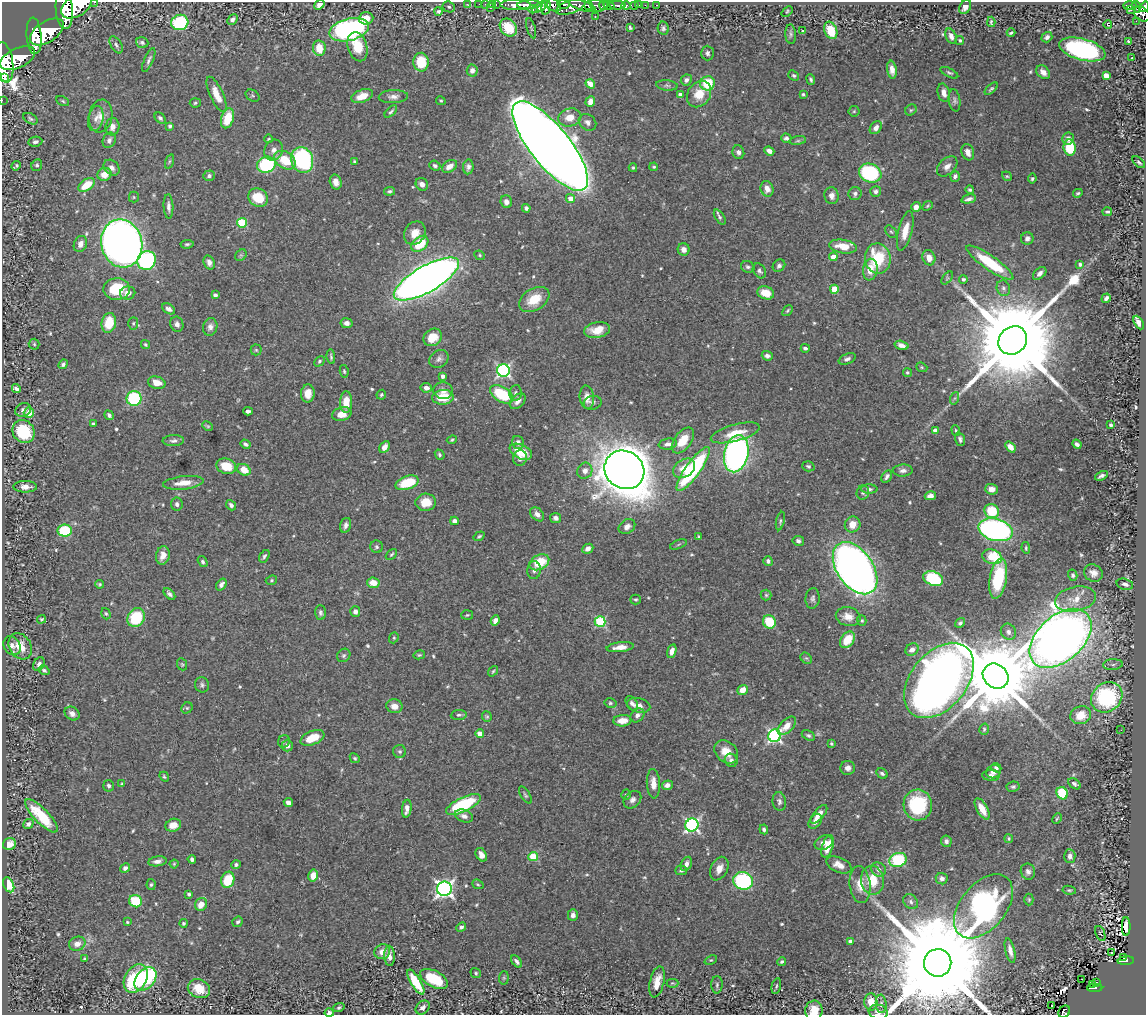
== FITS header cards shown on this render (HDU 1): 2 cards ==
NAXIS1  =                 1144
NAXIS2  =                 1013

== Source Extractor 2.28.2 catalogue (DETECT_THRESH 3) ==
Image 1144 x 1013 px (HDU 1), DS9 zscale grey, 1 PNG px = 1 image px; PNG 1148 x 1017 px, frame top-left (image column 1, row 1013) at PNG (2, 2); each listed source drawn as its Kron ellipse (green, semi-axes under 4 px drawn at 4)
Background 0.981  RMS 0.023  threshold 0.0686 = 3 sigma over >= 5 px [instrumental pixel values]
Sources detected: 596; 1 with non-positive FLUX_AUTO (blend fragments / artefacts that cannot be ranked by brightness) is neither listed nor drawn; of the other 595, the 500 brightest by FLUX_AUTO listed and drawn (95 fainter detections omitted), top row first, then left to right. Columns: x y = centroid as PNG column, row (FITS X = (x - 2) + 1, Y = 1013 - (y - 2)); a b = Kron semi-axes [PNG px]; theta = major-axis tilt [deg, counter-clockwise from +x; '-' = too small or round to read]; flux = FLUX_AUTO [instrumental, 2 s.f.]
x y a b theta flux
94 2 3 2 - 70
467 4 4 3 - 19
479 4 2 2 - 17
492 4 3 3 - 19
496 4 3 2 - 37
563 4 6 3 -7 640
319 5 5 4 - 7.6
486 5 4 3 - 58
516 5 15 5 -2 2200
529 5 12 3 2 2100
553 5 9 5 -33 1200
597 5 7 5 -28 530
609 5 5 4 - 960
617 5 8 3 -2 180
635 5 3 3 - 68
639 5 2 2 - 12
645 5 2 2 - 14
657 5 3 2 - 19
77 6 17 10 33 6900
571 6 16 6 20 1700
583 6 13 5 -17 2000
588 6 4 3 - 840
604 6 4 3 - 960
626 6 4 3 - 330
1130 6 7 3 2 210
449 7 6 5 - 2.8
540 7 9 4 32 560
546 7 8 4 77 710
965 7 7 5 60 9.1
1137 7 6 4 -71 320
1144 7 5 4 - 400
490 8 3 3 - 100
533 9 4 4 - 160
64 10 19 8 -85 6400
1131 10 3 2 - 10
438 11 4 3 - 4.3
787 11 6 4 41 2.1
1142 14 9 6 -40 640
595 16 2 2 - 7.4
366 18 7 6 - 19
232 20 6 4 48 5.3
1136 21 2 2 - 8
180 22 9 7 15 110
991 22 5 3 - 2.3
1108 25 4 3 - 30
508 27 10 7 -48 39
531 28 10 3 -75 2.2
630 28 4 3 - 2.3
663 28 6 5 - 3.5
349 30 20 11 14 350
831 30 9 6 -68 42
802 31 3 3 - 3.1
47 32 19 10 32 6900
1011 33 4 3 - 2.5
791 34 10 5 -85 3.8
34 36 18 7 -86 4800
951 36 8 5 -66 7.7
1047 37 5 5 - 4.8
960 40 4 4 - 2.1
1129 42 4 3 - 3.5
142 43 6 5 - 3.5
116 45 9 5 -59 4.3
357 47 15 9 -74 37
319 48 8 6 -81 26
1082 49 24 10 -15 300
707 53 7 6 - 4
18 58 19 9 25 5300
1132 58 3 2 - 2
149 60 13 4 67 5.3
4 62 20 9 -81 5300
421 62 9 7 -84 45
472 70 6 5 - 7
892 70 9 4 -82 10
1043 72 8 6 -46 9.4
949 73 9 4 -26 2.8
794 76 6 4 -41 3
1106 76 4 4 - 21
5 77 2 2 - 1800
686 80 6 5 - 5.1
811 80 5 3 - 3.1
708 83 7 7 - 55
590 84 5 4 - 19
667 85 11 5 -5 4.1
991 89 8 4 43 2.5
944 93 9 6 -75 9.9
216 94 19 6 -65 20
699 94 14 11 55 29
803 94 4 3 - 2.2
681 95 4 4 - 11
252 96 7 5 -32 2.6
362 96 11 6 20 20
393 97 15 6 3 8.5
2 100 2 2 - 10
954 100 11 6 -81 4.4
63 101 7 4 -28 2.5
441 101 5 3 - 1.9
590 102 5 5 - 12
195 103 5 4 - 2.4
911 110 6 5 - 2.4
854 111 5 5 - 2.3
391 112 8 3 44 2.9
101 116 16 11 80 18
570 117 11 9 15 21
160 118 6 4 -43 4
227 118 10 6 72 39
30 119 8 5 -29 3
96 119 13 7 77 9.2
587 122 9 7 -40 6.6
170 126 4 3 - 4
112 127 9 7 82 10
876 128 7 5 51 6.8
786 138 5 4 - 3.8
1068 138 6 6 - 7.7
269 139 4 3 - 1.9
109 140 8 6 68 5.7
798 141 8 4 8 3.2
35 142 7 5 10 4.9
550 146 55 19 -51 4200
1070 148 8 6 -84 65
274 150 11 9 65 9.3
769 151 5 4 - 7.7
738 152 7 5 -69 5.6
968 152 8 6 -70 11
285 160 12 8 -33 45
302 160 13 11 -72 220
169 161 7 3 71 2.1
355 162 4 3 - 2.5
1139 162 7 4 -42 3.9
37 165 6 5 - 3.4
266 165 9 7 18 140
435 165 6 4 -21 3.6
16 166 5 3 - 2.5
449 166 8 5 34 14
947 166 12 8 45 9.8
468 167 7 5 83 5.4
654 167 4 3 - 1.9
112 168 9 7 -43 7.3
633 168 4 3 - 2
870 173 11 9 -21 150
104 174 7 6 - 17
209 176 6 5 - 4.3
955 176 5 4 - 5.8
1007 176 5 4 - 2
1032 179 5 4 - 2.7
336 182 7 6 - 9.8
422 184 7 5 -50 7.4
87 185 9 5 36 33
767 189 8 6 -70 11
970 190 4 3 - 2.8
389 191 5 4 - 2.9
876 191 5 5 - 5.1
1078 193 5 4 - 2.3
855 194 6 6 - 5.4
832 196 8 7 - 8.1
134 197 5 5 - 2
258 197 10 8 -36 43
570 198 4 4 - 18
969 199 7 4 14 4.9
506 202 6 5 - 7.7
168 206 12 5 -87 6.2
928 206 5 4 - 2.2
916 207 5 5 - 9.7
526 208 4 4 - 4.2
1107 212 5 3 - 2.4
720 217 8 4 -55 3.6
242 223 5 5 - 78
905 231 20 7 76 21
891 232 7 4 -51 2.4
415 233 12 10 57 17
1027 238 6 6 - 5.9
122 243 24 20 -76 1200
80 244 8 6 67 10
187 244 6 4 7 2.6
420 244 9 6 41 53
843 246 14 6 -8 27
684 249 6 6 - 9
241 255 6 5 - 2.4
480 255 5 4 - 2.3
833 257 4 4 - 20
929 258 8 6 -69 10
878 259 15 13 -81 74
147 261 10 9 - 210
209 263 7 5 -72 6.9
990 263 28 7 -35 78
1080 264 4 3 - 4.4
779 266 7 5 43 4.1
748 267 7 5 -23 3.6
870 270 11 7 82 20
759 271 8 6 -58 3.8
1040 273 8 5 43 6.1
947 278 7 4 53 2.4
426 279 37 13 30 1900
963 279 4 4 - 3.2
1003 288 8 6 -66 4.8
117 289 13 11 2 58
834 289 4 4 - 44
128 293 8 6 14 9.9
766 293 8 6 -18 28
215 295 4 3 - 4.1
1106 298 5 3 - 4.7
534 299 16 11 31 35
168 309 7 5 -29 7.7
788 311 6 3 49 2.2
1139 322 7 4 -61 15
109 323 10 7 77 43
133 323 6 5 - 2.5
346 323 6 5 - 7.2
177 324 8 6 -69 7.3
210 327 9 7 74 7.7
597 330 13 7 10 21
433 337 10 8 37 26
1013 340 15 13 43 45000
34 344 5 5 - 2.5
145 344 5 4 - 2.1
901 345 7 4 -15 7.7
805 348 4 3 - 3.5
256 350 5 5 - 2.1
767 356 5 4 - 5.7
331 357 7 3 -82 3.1
439 359 10 8 33 6.2
847 359 9 5 23 5.2
319 361 6 4 46 2.7
63 364 5 4 - 4.1
922 367 6 4 -22 1.9
503 370 6 6 - 310
344 371 6 4 -79 2.3
907 372 4 4 - 2.4
443 376 4 4 - 6.5
157 383 9 6 -15 16
426 388 6 4 -8 7.9
16 389 5 3 - 4.9
443 391 9 8 - 9.4
515 393 8 6 81 4.2
308 394 9 7 88 15
502 394 13 7 -32 83
381 395 5 4 - 2.7
443 397 10 7 5 43
587 397 12 7 -84 13
134 398 7 7 - 110
955 398 6 4 70 2.8
518 401 9 6 44 7.7
346 402 11 6 89 24
593 403 9 7 13 4.7
23 410 8 6 25 5
248 411 4 4 - 4
29 413 5 5 - 19
342 414 10 6 15 17
109 415 5 4 - 3.7
93 424 4 3 - 4
1111 425 3 3 - 3.1
208 426 6 3 -27 2
956 430 5 4 - 2
24 431 12 10 -57 92
935 431 4 4 - 13
735 433 25 8 15 31
960 439 7 5 -73 4.4
452 440 5 4 - 2
683 440 15 8 53 27
173 441 11 5 3 5.2
518 442 7 6 - 7.9
246 444 5 3 - 4
668 444 9 5 9 7.3
1077 444 5 3 - 4.1
385 447 6 4 60 8.7
1010 447 6 4 -50 11
521 452 12 7 -25 39
736 454 19 12 77 740
440 455 5 4 - 2.8
520 458 8 7 - 6.7
226 466 10 7 -16 32
808 466 6 5 - 2.6
684 468 12 8 33 22
693 469 26 7 54 210
244 470 7 5 -30 22
624 470 20 18 -37 5000
585 471 8 7 - 10
903 471 10 6 2 6.6
887 476 7 4 59 4.7
1101 476 7 3 25 3.8
183 483 20 6 6 19
407 483 12 6 18 56
25 487 11 5 0 9.5
869 489 8 4 -2 4
991 489 6 5 - 12
863 493 7 6 - 3.3
930 496 5 4 - 9.4
426 502 10 8 5 25
177 504 6 5 - 4.4
231 505 5 4 - 4.8
992 511 7 7 - 57
537 514 8 5 -45 7.8
556 518 5 5 - 6
454 521 4 4 - 6.5
780 521 9 4 77 3
853 524 8 7 - 17
346 525 7 5 74 6.1
627 527 9 7 34 7.3
65 530 7 6 - 75
995 530 17 11 -15 520
479 536 6 4 35 2.3
699 537 4 3 - 2
798 541 6 5 - 5.1
678 544 9 3 22 2.1
377 547 6 6 - 3.2
1026 548 6 4 -82 2.2
588 549 5 4 - 7.9
391 554 6 3 41 2
163 555 9 7 77 14
264 556 7 4 58 3.4
992 557 10 7 -15 64
768 561 5 4 - 4.3
203 562 6 4 -58 3
539 562 10 7 27 48
855 568 29 18 -55 1300
534 570 9 7 83 6.2
1093 573 10 8 -31 11
1073 575 6 4 -75 3.2
998 578 20 8 80 80
933 579 10 7 -21 110
271 580 6 4 23 2.2
373 583 6 5 - 19
100 584 4 4 - 2.2
1125 584 8 5 -15 5.9
221 585 6 4 54 5.9
169 594 7 4 -45 4.9
766 595 5 5 - 2.3
813 598 10 7 85 5
636 599 5 5 - 2.4
1075 599 21 12 11 26
355 612 5 5 - 5.9
320 613 7 5 -88 3.8
106 614 6 4 -71 2.3
467 615 6 5 - 2.2
848 617 12 9 -13 15
136 618 10 8 58 76
41 619 4 4 - 2
862 620 5 4 - 2.5
495 621 5 4 - 6.9
600 622 5 5 - 110
769 622 7 6 - 48
960 623 5 4 - 3.3
1008 632 8 7 - 6.3
394 638 6 4 70 2.2
1060 638 36 22 42 2400
847 640 9 6 53 35
12 646 10 8 -58 7.4
20 646 14 10 -59 26
620 647 13 5 6 15
912 649 7 5 38 8.8
672 651 7 4 74 9.4
344 655 7 6 - 3.5
419 655 6 4 12 2.1
806 658 6 5 - 2.5
39 664 7 5 62 5.3
182 664 6 4 -68 2.2
1113 665 10 5 5 5.2
44 670 6 4 -32 3
493 671 6 3 53 1.9
996 676 13 11 -40 24000
939 680 43 28 51 2300
202 685 7 7 - 3.9
742 690 5 4 - 17
1107 697 17 14 41 170
610 703 6 4 -12 2.8
632 703 8 5 -57 6.1
639 705 12 7 -14 10
394 706 8 7 - 13
187 708 6 5 - 2.1
72 713 8 6 -37 7
459 715 8 5 6 3.7
637 715 8 6 46 6.1
1081 715 10 9 - 24
487 716 5 5 - 2.2
622 721 9 5 4 18
787 726 11 6 46 17
984 729 6 4 74 2.8
1121 730 3 2 - 4.7
480 734 4 4 - 18
808 735 7 4 -31 3.3
775 736 6 6 - 310
312 738 12 7 22 31
284 741 6 5 - 2.8
831 744 4 4 - 2.3
287 746 6 5 - 7.2
400 751 6 6 - 3.7
726 752 13 10 -41 22
355 758 5 4 - 2.8
731 760 7 6 - 4.9
848 768 7 7 - 7.1
996 768 5 4 - 3.6
994 772 7 6 - 10
882 773 6 4 -29 3.5
991 775 9 5 -1 4.4
164 777 5 3 - 2.2
122 784 3 3 - 1.9
653 784 15 6 -87 14
1074 784 7 4 -37 4.2
667 785 5 4 - 8
109 786 6 5 - 4.8
1013 787 7 5 8 3.2
1062 793 6 5 - 68
525 795 10 4 -59 3
626 795 5 4 - 2.9
632 800 10 7 45 6.7
779 801 9 6 -82 4.8
288 803 5 4 - 9.1
463 805 19 7 26 130
918 805 15 14 - 110
407 809 9 4 82 9.5
982 809 12 5 -61 22
819 814 11 5 50 10
41 816 22 7 -46 58
464 816 9 6 -21 7.6
1057 819 6 3 62 1.9
815 821 8 5 54 7.1
28 824 5 4 - 4.8
173 825 8 6 20 18
692 825 6 6 - 340
764 829 5 4 - 3.4
1009 839 4 4 - 2.6
946 841 6 5 - 4.7
824 843 9 6 24 9.9
9 844 6 6 - 12
828 846 11 5 72 20
481 855 7 5 -58 9.8
1070 856 7 5 -86 7
533 857 4 4 - 55
192 859 4 3 - 4.5
898 860 9 6 19 95
157 861 9 5 8 6.9
174 864 4 4 - 2
686 864 7 5 63 6.7
236 865 5 4 - 3.1
839 865 13 7 -23 15
125 868 5 4 - 6.2
719 869 12 8 64 13
878 869 8 6 -36 7.5
681 870 5 4 - 3.1
1028 872 8 7 - 6.6
313 876 6 5 - 16
942 879 6 5 - 6.5
228 880 8 6 70 49
872 880 14 11 -80 38
743 881 10 9 - 140
478 884 6 4 -21 2.4
9 885 8 5 -65 37
151 885 5 4 - 2.5
860 885 18 10 -84 24
444 889 7 7 - 620
1069 890 7 4 -9 2.5
189 894 4 4 - 3
1029 900 6 4 -89 2
135 901 6 6 - 58
911 902 8 6 -49 4.9
201 904 7 6 - 17
983 906 37 22 51 630
573 915 6 5 - 7.1
127 922 4 3 - 2
238 922 5 5 - 3.4
183 923 4 4 - 2.6
1126 926 9 4 -89 2.9
461 927 5 4 - 3.9
1100 933 8 4 -68 2.8
850 941 4 3 - 5.6
77 944 8 7 - 11
1010 951 13 5 -77 8.5
382 952 8 7 - 14
1112 953 3 2 - 4.3
389 956 10 5 -88 8.5
1124 958 3 3 - 18
84 959 3 3 - 2.1
711 960 6 4 23 2.2
782 961 4 4 - 3.5
1126 961 8 3 4 120
517 962 7 4 -52 4.6
938 963 14 13 - 69000
476 973 5 4 - 2.3
136 978 15 11 59 110
504 978 7 5 84 2.3
145 979 13 9 49 180
434 979 15 8 -27 65
1081 979 2 2 - 2.2
416 982 14 5 -58 56
657 982 16 7 76 20
1096 982 4 2 - 14
672 983 6 4 0 1.9
717 985 9 5 89 3.5
1093 985 4 2 - 17
776 986 8 4 77 3.2
1095 988 7 3 2 83
199 989 11 9 -23 39
871 1002 8 6 -88 15
881 1004 9 5 -85 4.1
1051 1006 3 2 - 2.3
339 1008 6 4 18 2.7
423 1008 8 6 45 6.7
814 1010 10 8 82 22
878 1012 9 7 -9 9.3
1064 1012 6 5 - 32
329 1013 4 4 - 4.5
At the frame edge (FLAGS 8, measured only in part): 11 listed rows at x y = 94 2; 319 5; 77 6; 1144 7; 64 10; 4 62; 2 100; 814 1010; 878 1012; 1064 1012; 329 1013
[95 fainter detections neither listed nor drawn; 1 non-positive-flux detection neither listed nor drawn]